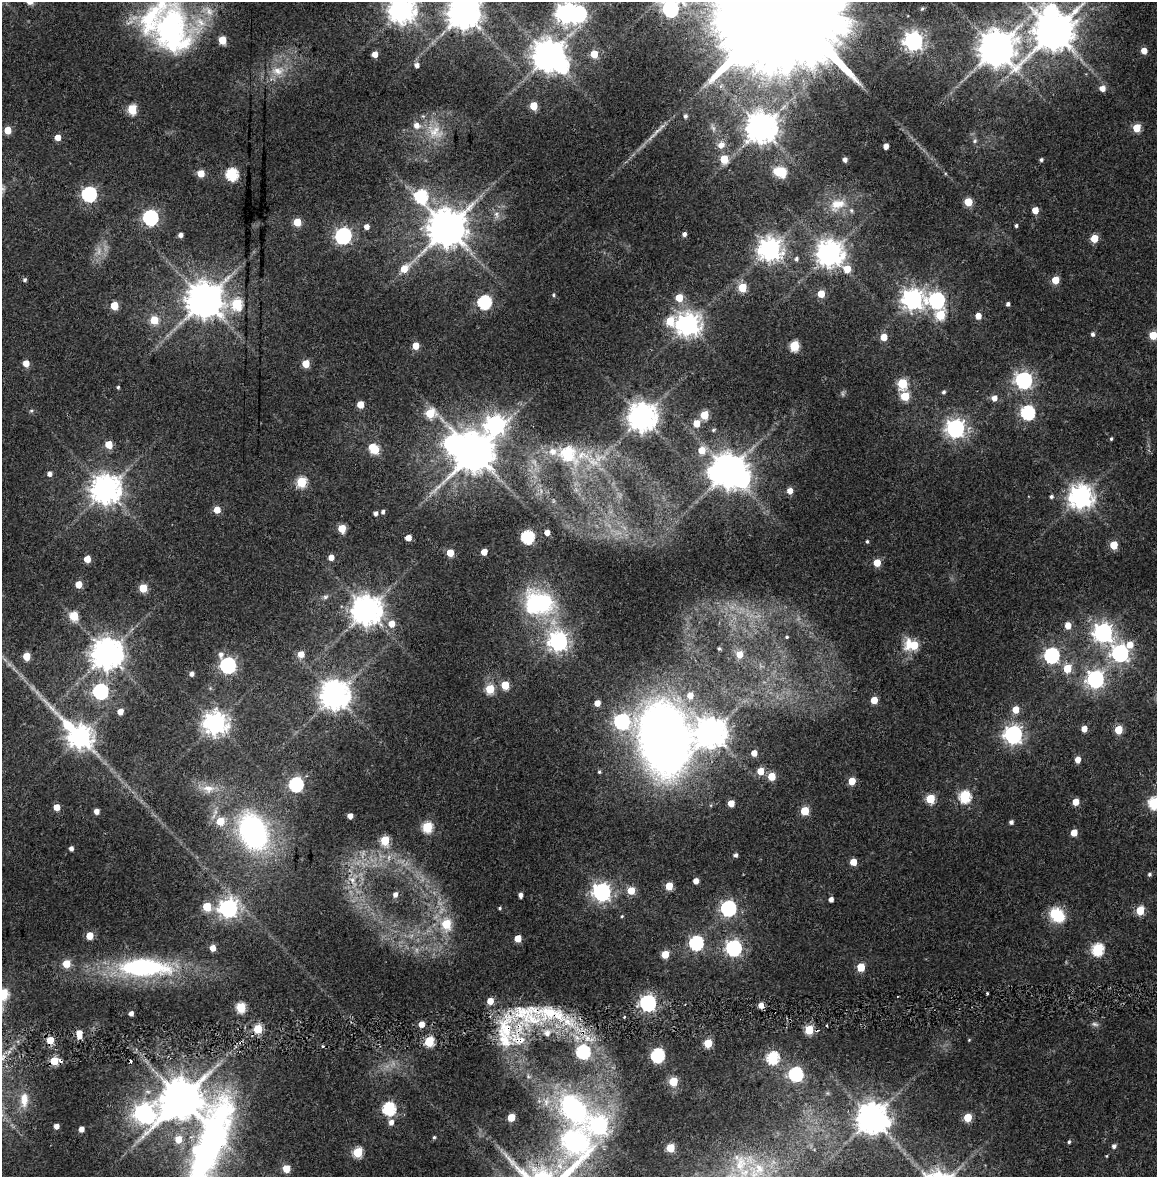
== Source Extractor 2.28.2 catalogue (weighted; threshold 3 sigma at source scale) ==
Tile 6 of 4 x 4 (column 2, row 2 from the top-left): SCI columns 1168-2322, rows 2425-3599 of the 4634 x 4850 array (HDU 1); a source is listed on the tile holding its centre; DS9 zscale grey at full resolution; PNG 1159 x 1179 px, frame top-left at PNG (2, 2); no overlay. Shown black and unused: <1% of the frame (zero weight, under 2 of 4 exposures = <1% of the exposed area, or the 3 px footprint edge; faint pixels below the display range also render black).
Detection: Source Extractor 2.28.2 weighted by HDU 2 'WHT'; one run over the whole footprint, this tile lists its part. Background 0.0247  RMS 0.0043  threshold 0.0193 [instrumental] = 3 sigma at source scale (4.5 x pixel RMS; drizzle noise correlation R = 1.50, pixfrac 1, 0.0396/0.0396 arcsec/px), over >= 5 px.
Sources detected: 290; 4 too faint to see at this stretch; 9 inside a brighter object's white glare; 4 cosmic-ray / hot-pixel residue — not listed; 13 inside a brighter listed object's ellipse — not listed separately; the other 260 listed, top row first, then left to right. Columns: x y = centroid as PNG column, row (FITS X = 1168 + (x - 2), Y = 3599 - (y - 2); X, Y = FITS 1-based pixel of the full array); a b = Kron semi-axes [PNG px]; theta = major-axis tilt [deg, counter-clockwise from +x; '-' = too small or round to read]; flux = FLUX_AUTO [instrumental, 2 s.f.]
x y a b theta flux
670 9 8 7 - 97
786 9 45 27 88 22000
922 9 6 5 - 0.67
402 10 9 8 - 450
464 13 10 9 - 860
566 13 8 7 - 250
172 31 71 53 -79 98
1054 31 11 10 - 1300
913 41 7 7 - 200
996 49 12 11 - 960
1144 51 5 4 - 4.1
375 54 5 5 - 3.8
594 54 5 5 - 9.6
548 56 9 9 - 710
417 65 5 5 - 1.6
278 71 19 11 2 5.9
1102 88 6 5 - 3.1
534 106 5 5 - 11
132 109 6 5 - 18
685 116 5 4 - 0.88
761 128 9 9 - 640
1137 128 5 5 - 11
7 130 5 5 - 7.2
435 132 22 19 -15 9
58 137 5 4 - 4.1
975 141 6 5 - 0.69
721 145 8 7 - 2.9
886 146 5 4 - 2.7
724 159 5 5 - 12
845 160 4 4 - 1.6
1041 160 4 4 - 0.79
780 172 13 9 -15 10
201 173 5 5 - 7.1
232 174 6 6 - 38
89 194 7 6 - 82
421 196 8 6 -67 45
968 202 5 5 - 11
837 204 24 14 23 8.1
1035 210 5 5 - 5.8
496 214 9 6 -73 1.6
150 217 7 6 - 92
297 222 5 5 - 10
1016 226 4 4 - 0.73
366 227 5 5 - 2.3
447 228 11 10 - 1200
684 234 4 4 - 1.4
180 235 4 4 - 1.9
343 236 8 6 56 120
1094 238 5 5 - 9
770 249 8 8 - 320
830 253 8 8 - 460
796 259 6 5 - 0.96
404 269 8 6 46 6.1
847 269 6 6 - 6.5
24 280 5 5 - 0.76
1055 280 5 5 - 8.9
742 287 5 5 - 15
821 294 5 5 - 6.6
553 295 5 5 - 0.58
679 298 5 5 - 8.8
913 299 8 8 - 260
204 300 10 10 - 1000
937 300 7 7 - 100
484 302 6 6 - 60
237 304 6 6 - 25
1008 304 4 4 - 1.2
114 305 5 5 - 9.7
940 315 6 6 - 19
978 316 5 5 - 4.3
154 320 5 5 - 11
670 321 6 6 - 13
688 324 8 8 - 340
1093 334 5 4 - 1
1153 335 5 5 - 11
884 337 5 5 - 6
416 346 5 5 - 6.1
794 346 6 5 - 22
26 363 5 5 - 4.3
306 364 5 5 - 8.4
1024 380 7 7 - 130
902 383 6 5 - 21
118 387 4 3 - 0.57
943 392 5 4 - 0.78
905 396 5 5 - 15
994 398 6 5 - 2.9
360 404 5 5 - 6.3
31 411 6 4 1 0.52
1028 412 6 6 - 65
430 413 6 6 - 13
704 415 5 5 - 13
642 417 9 9 - 530
696 423 5 5 - 6.2
495 424 9 8 - 180
955 428 7 7 - 180
713 430 6 4 29 0.59
1111 439 4 3 - 0.54
109 444 5 5 - 9.5
374 449 7 5 -45 18
702 450 6 6 - 7
553 451 11 10 - 4.4
474 452 11 10 - 1400
567 454 10 8 -42 29
593 461 23 12 -38 10
728 471 9 8 - 840
49 474 5 4 - 1.6
301 482 5 5 - 22
106 489 9 9 - 590
790 491 5 5 - 3.3
1051 497 4 4 - 0.84
1081 497 8 8 - 340
217 510 5 5 - 5.7
383 512 5 4 - 0.97
375 513 4 4 - 1.4
342 528 5 5 - 10
547 532 4 4 - 3.1
528 537 6 6 - 54
408 538 5 4 - 4
867 541 5 4 - 0.57
1114 545 5 5 - 11
484 552 5 4 - 4.6
450 553 5 5 - 7.5
331 557 5 4 - 3.1
87 559 5 4 - 5.6
877 563 5 5 - 7.6
78 584 5 5 - 6.3
143 588 5 5 - 13
325 597 8 6 16 1
540 602 39 25 -30 41
367 610 9 9 - 630
74 616 5 5 - 15
391 624 6 6 - 4.6
1068 625 6 5 - 4.4
1103 632 7 7 - 190
787 637 4 4 - 0.52
558 641 7 7 - 190
913 645 11 8 -8 13
1130 645 7 6 - 4.7
719 649 5 3 - 0.45
107 653 9 9 - 690
1120 653 7 7 - 140
301 654 5 5 - 4.7
740 654 6 6 - 5.4
1052 655 7 6 - 86
26 656 5 5 - 9.3
228 665 8 6 -60 110
1067 668 6 5 - 11
191 674 5 4 - 1.6
1095 679 7 7 - 140
505 685 5 5 - 11
490 689 5 5 - 15
100 691 7 6 - 92
335 695 9 9 - 590
690 695 6 6 - 4.7
874 700 5 5 - 7.5
597 703 5 4 - 3.7
1016 709 5 5 - 6.6
120 712 5 4 - 3.7
215 723 8 8 - 320
1084 729 5 4 - 3.8
1119 730 5 5 - 12
711 732 9 8 - 620
1013 734 7 7 - 180
80 736 8 8 - 340
664 738 57 44 -77 350
754 753 4 4 - 3.9
1078 760 5 4 - 3.4
760 771 5 5 - 5.7
599 772 4 4 - 0.48
772 776 5 5 - 9.8
852 781 5 5 - 7.5
296 784 6 6 - 65
208 788 18 11 -3 4.8
965 797 6 6 - 37
930 799 5 5 - 18
1076 802 5 5 - 5.4
731 803 5 5 - 5.3
1154 803 6 6 - 37
56 807 5 5 - 5.5
96 811 4 4 - 2.5
805 811 5 5 - 14
350 816 4 4 - 2.2
220 821 5 5 - 11
1011 822 4 4 - 1.2
427 827 6 5 - 27
253 832 34 24 -66 81
1074 833 5 4 - 5.4
385 840 5 5 - 17
71 848 4 4 - 1.4
736 855 4 4 - 1.2
853 862 5 5 - 5.9
1149 874 5 4 - 0.72
352 880 9 7 -50 1.9
696 881 4 4 - 2.9
669 886 5 5 - 9.2
631 891 5 5 - 8.4
602 892 7 7 - 170
395 894 6 5 - 1.9
520 895 4 4 - 1.6
831 899 4 4 - 1.9
207 907 5 5 - 13
228 908 7 7 - 180
500 908 4 3 - 0.51
728 908 7 6 - 96
1140 911 5 5 - 15
1057 915 17 13 -45 13
622 916 4 4 - 0.38
446 924 7 6 - 16
90 936 5 5 - 7.7
518 938 5 5 - 7.3
696 943 6 6 - 68
213 948 5 5 - 4.3
734 948 7 6 - 110
1097 949 6 6 - 40
665 954 5 5 - 8
66 964 5 5 - 8.1
861 967 5 5 - 12
144 968 56 19 -1 62
987 993 4 2 - 0.37
3 994 6 6 - 24
648 1003 7 6 - 120
241 1007 6 5 - 22
522 1012 37 24 -1 30
131 1013 4 4 - 1.8
624 1017 3 3 - 0.46
422 1024 5 5 - 3.9
1095 1024 10 5 -15 1.1
258 1029 5 5 - 15
809 1030 5 5 - 16
547 1033 7 7 - 2.3
79 1034 7 5 -86 5.2
520 1040 19 8 -5 8.2
969 1040 4 4 - 0.35
429 1041 5 5 - 23
708 1043 5 5 - 13
583 1052 7 6 - 51
658 1055 6 6 - 64
773 1058 6 6 - 41
54 1061 5 5 - 12
796 1074 6 6 - 65
673 1081 5 5 - 16
181 1099 10 9 - 1500
24 1100 20 10 89 4.9
389 1109 6 6 - 51
144 1114 12 9 -37 190
511 1117 5 5 - 9.5
968 1117 5 5 - 12
872 1118 9 9 - 690
391 1122 6 5 - 2.1
56 1126 4 4 - 2.5
599 1126 8 7 - 110
81 1129 4 4 - 2.4
434 1137 4 4 - 0.48
576 1141 40 37 -59 74
1069 1142 4 4 - 0.59
208 1146 138 47 79 180
1114 1146 5 5 - 1.3
670 1148 5 5 - 14
358 1152 5 5 - 22
286 1169 5 5 - 8.1
756 1171 93 33 43 70
Overlapping masked pixels (flux is a lower limit): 6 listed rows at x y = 522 1012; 809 1030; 520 1040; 583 1052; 54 1061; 208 1146
Isophote crosses this tile's border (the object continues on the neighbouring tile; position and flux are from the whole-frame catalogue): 11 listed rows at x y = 670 9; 786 9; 402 10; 464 13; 566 13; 172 31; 1153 335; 1154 803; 3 994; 208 1146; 756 1171